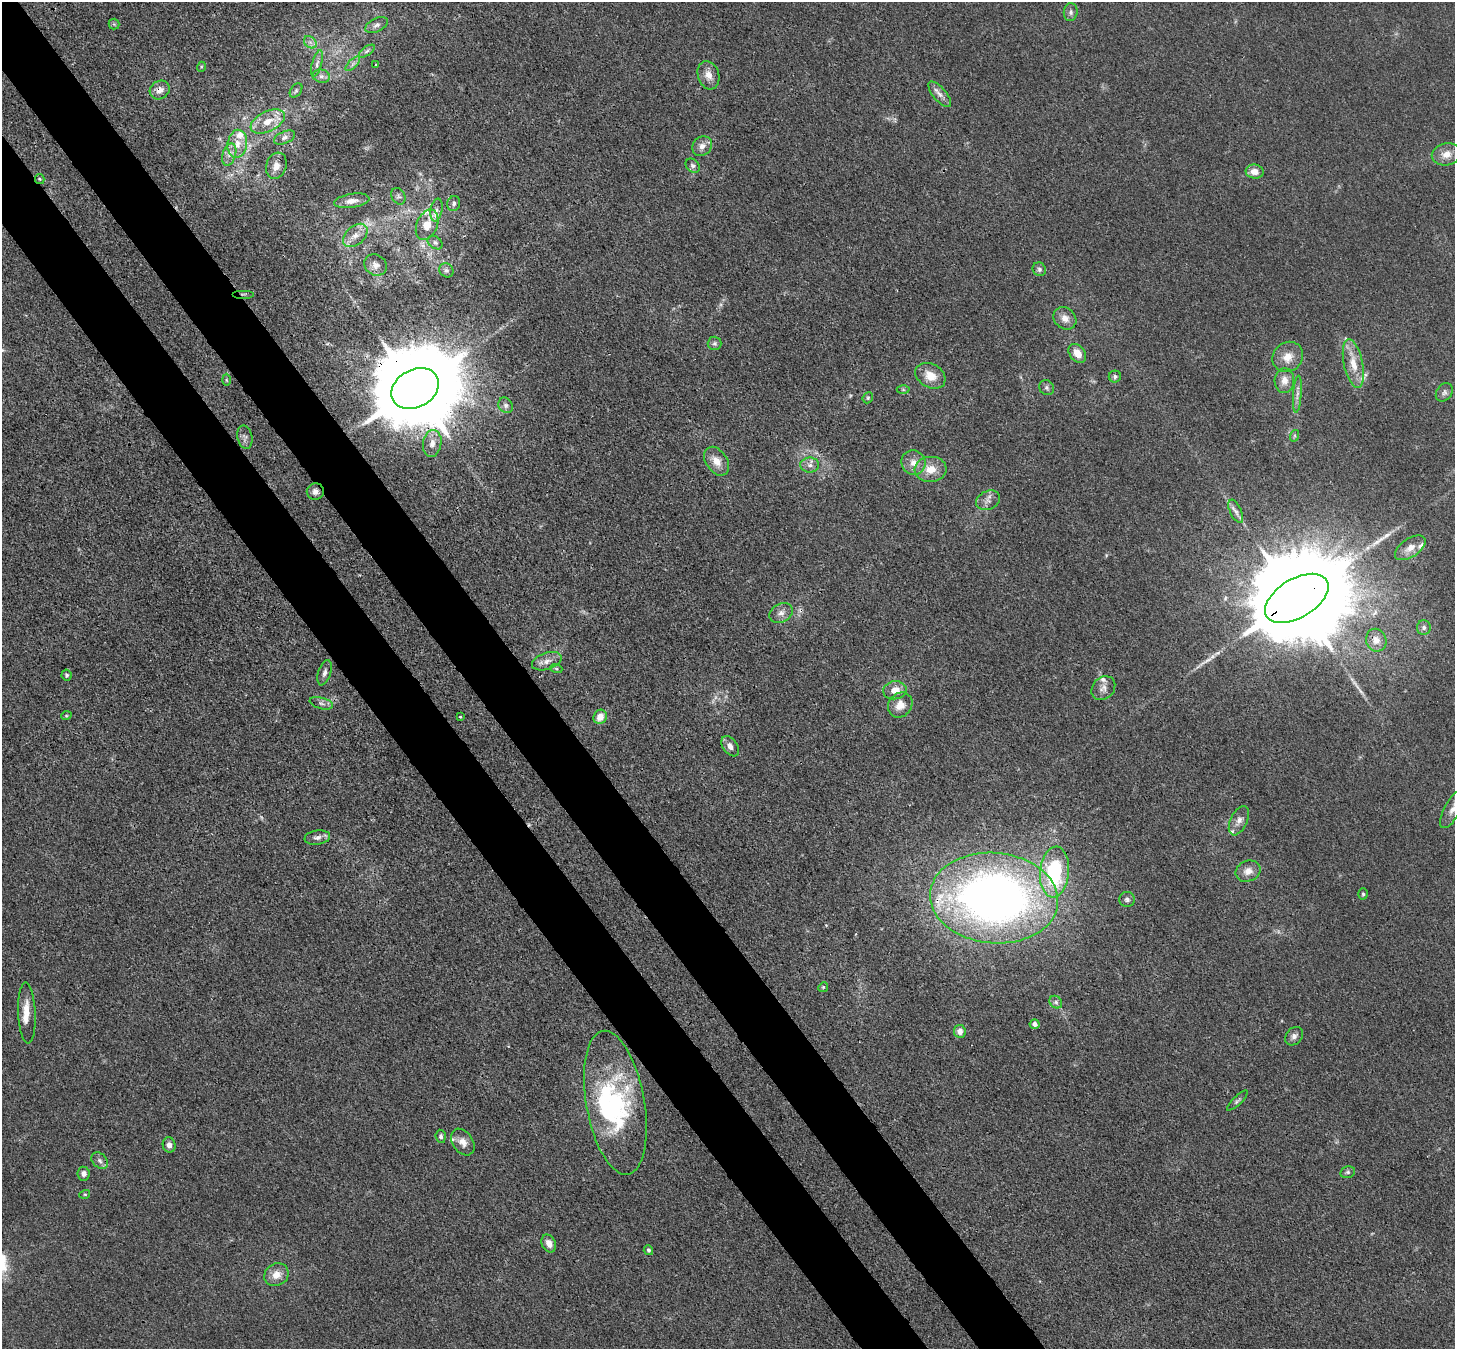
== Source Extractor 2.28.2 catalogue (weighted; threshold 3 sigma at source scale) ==
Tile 11 of 4 x 4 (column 3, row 3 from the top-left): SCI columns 2986-4438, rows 1695-3041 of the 5972 x 5944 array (HDU 1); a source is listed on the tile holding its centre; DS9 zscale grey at full resolution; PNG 1457 x 1351 px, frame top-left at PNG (2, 2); each listed source drawn as its Kron ellipse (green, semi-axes under 4 px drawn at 4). Shown black and unused: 9% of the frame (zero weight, under 3 of 4 exposures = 7% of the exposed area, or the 3 px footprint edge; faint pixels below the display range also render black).
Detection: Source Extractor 2.28.2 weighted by HDU 2 'WHT'; one run over the whole footprint, this tile lists its part. Background 0.021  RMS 0.0029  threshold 0.013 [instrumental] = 3 sigma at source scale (4.5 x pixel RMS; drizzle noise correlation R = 1.50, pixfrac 1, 0.05/0.05 arcsec/px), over >= 5 px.
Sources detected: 119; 2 too faint to see at this stretch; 2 inside a brighter object's white glare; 1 cosmic-ray / hot-pixel residue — neither listed nor drawn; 10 inside a brighter listed object's ellipse — not listed separately; the other 104 listed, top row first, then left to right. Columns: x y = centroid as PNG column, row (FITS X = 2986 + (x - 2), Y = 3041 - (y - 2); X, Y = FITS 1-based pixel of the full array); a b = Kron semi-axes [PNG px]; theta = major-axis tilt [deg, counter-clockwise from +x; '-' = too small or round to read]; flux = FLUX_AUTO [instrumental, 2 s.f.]
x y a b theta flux
1071 12 9 7 83 0.99
114 24 5 5 - 0.45
376 25 12 6 27 1.4
310 42 7 5 -43 0.95
367 51 9 4 36 0.8
317 64 14 5 75 1.2
353 64 9 3 45 0.72
376 65 3 2 - 0.25
201 67 5 3 - 0.31
708 75 14 10 -72 2.7
321 76 9 6 -13 1.1
160 90 10 9 - 2.1
296 90 8 5 54 0.64
940 94 16 6 -50 1.8
268 121 18 10 26 4.9
284 137 11 6 23 1.2
237 144 14 9 81 3.5
702 146 10 9 - 2
229 154 11 6 73 1.7
1446 154 15 11 11 3.2
276 166 13 10 71 2.6
693 166 8 6 -45 0.88
1255 172 9 7 -10 2.4
40 179 5 4 - 0.36
398 196 9 6 -63 0.87
352 201 18 7 8 2.4
454 204 7 6 - 0.8
436 210 11 6 79 1.5
427 225 16 10 67 5.1
355 235 14 9 41 2.7
435 242 8 5 -37 0.8
376 265 12 10 -38 2
1039 269 7 6 - 0.76
446 270 7 6 - 0.77
243 294 11 2 0 0.38
1065 318 12 10 -40 2.4
714 343 7 7 - 0.73
1077 353 10 7 -49 3.4
1288 357 16 14 44 4.1
1353 364 25 9 -78 5.1
930 376 16 11 -30 4.4
1115 376 6 6 - 0.71
226 380 6 4 -88 0.38
1284 381 12 9 86 2.6
415 388 25 19 29 6300
1047 388 8 7 - 0.8
903 390 6 4 -1 0.38
1444 392 10 7 55 1
1297 394 18 4 86 1.4
868 398 6 5 - 0.44
506 405 8 7 - 0.95
1294 436 6 4 72 0.34
245 437 12 7 -79 1.2
432 443 14 9 80 2.5
717 461 16 10 -56 3.2
913 462 12 12 - 2.8
810 465 9 7 1 1.4
931 469 16 12 3 4.7
315 492 8 8 - 1.4
988 500 12 9 23 1.8
1236 511 12 5 -64 1.3
1410 548 17 9 34 2.9
1297 598 35 19 31 11000
781 613 12 9 29 1.9
1424 627 7 7 - 0.87
1376 640 11 10 - 2.7
547 661 15 8 18 2.2
556 668 6 4 -19 0.43
325 673 13 6 73 1.2
67 675 5 5 - 0.51
1103 688 13 10 46 1.9
895 690 12 9 6 3
321 703 12 5 -15 1.1
900 705 13 11 48 3.3
66 716 5 3 - 0.3
460 717 3 2 - 0.27
600 717 7 6 - 3.3
730 746 11 7 -54 1.7
1453 809 21 8 61 2.7
1239 821 16 8 65 1.9
317 838 13 7 8 1.4
1248 871 13 10 23 2.6
1054 872 25 14 84 26
1363 894 5 5 - 0.44
994 898 64 45 -5 210
1127 899 8 7 - 0.81
823 987 5 4 - 0.33
1056 1002 7 5 -47 0.79
27 1013 30 9 -87 4.1
1035 1024 5 4 - 1.3
960 1031 6 6 - 1.9
1294 1036 10 8 48 1.4
1237 1101 14 4 44 0.69
615 1103 73 29 -80 41
441 1136 7 5 -84 0.79
463 1142 15 10 -55 2.3
169 1145 7 6 - 1.3
100 1161 9 7 -46 1.1
1348 1172 7 6 - 0.7
84 1174 7 6 - 1.4
85 1194 5 3 - 0.3
549 1243 9 6 -65 2.2
648 1250 5 4 - 0.48
276 1275 12 11 - 3.3
Overlapping masked pixels (flux is a lower limit): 7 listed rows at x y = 160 90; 40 179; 243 294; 415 388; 315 492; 1297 598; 994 898
Isophote crosses this tile's border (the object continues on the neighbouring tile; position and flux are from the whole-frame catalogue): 1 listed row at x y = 1453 809